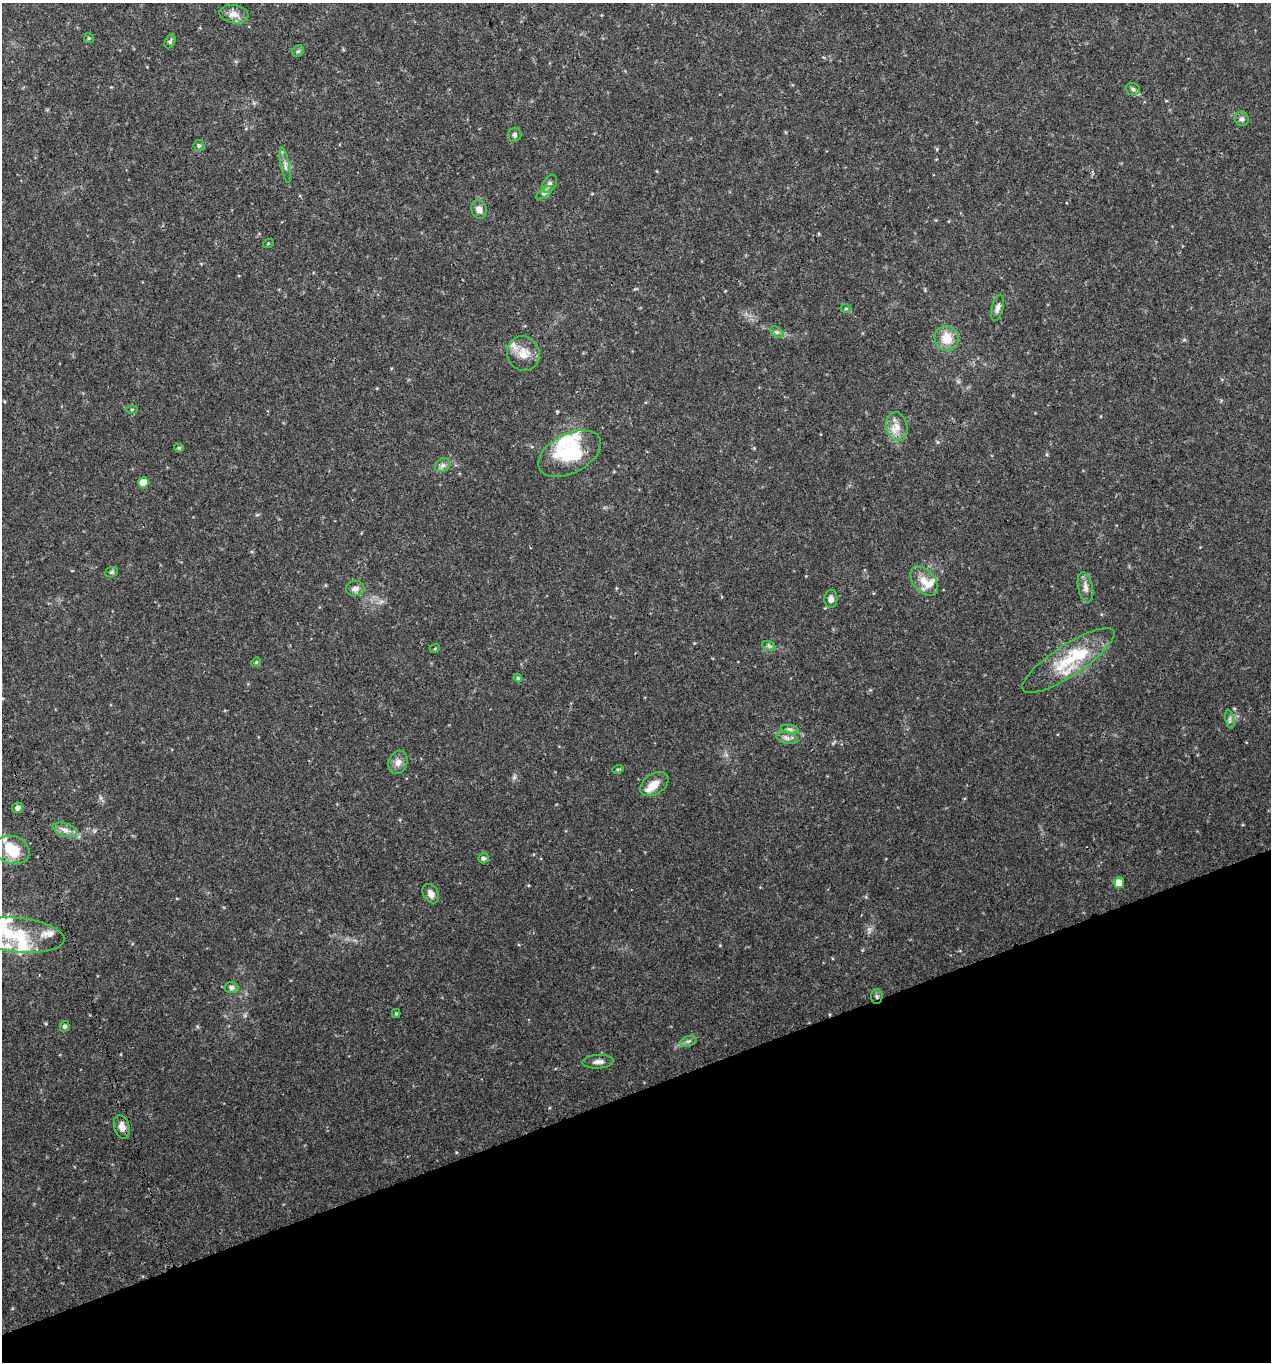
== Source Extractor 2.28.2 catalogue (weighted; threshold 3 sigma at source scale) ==
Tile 14 of 4 x 4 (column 2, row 4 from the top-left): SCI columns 1396-2664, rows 2-1361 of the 5274 x 5444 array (HDU 1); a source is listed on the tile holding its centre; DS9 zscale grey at full resolution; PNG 1273 x 1364 px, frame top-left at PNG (2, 3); each listed source drawn as its Kron ellipse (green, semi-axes under 4 px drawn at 4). Shown black and unused: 20% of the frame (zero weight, under 3 of 4 exposures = <1% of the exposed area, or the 3 px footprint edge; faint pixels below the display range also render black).
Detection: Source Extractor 2.28.2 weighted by HDU 2 'WHT'; one run over the whole footprint, this tile lists its part. Background 0.0305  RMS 0.0038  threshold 0.0171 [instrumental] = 3 sigma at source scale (4.5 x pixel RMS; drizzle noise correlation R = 1.50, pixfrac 1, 0.0396/0.0396 arcsec/px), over >= 5 px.
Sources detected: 67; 13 inside a brighter listed object's ellipse — not listed separately; the other 54 listed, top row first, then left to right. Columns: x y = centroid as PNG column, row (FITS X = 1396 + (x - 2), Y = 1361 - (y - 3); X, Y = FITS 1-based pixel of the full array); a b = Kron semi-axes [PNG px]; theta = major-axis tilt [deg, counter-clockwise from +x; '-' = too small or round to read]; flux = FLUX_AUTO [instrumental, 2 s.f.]
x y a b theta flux
234 14 15 9 -8 3.1
89 38 5 5 - 0.5
170 41 7 5 65 0.71
298 51 6 5 - 0.65
1133 89 7 5 -18 0.96
1242 119 7 7 - 1.1
515 135 7 7 - 0.9
199 146 5 5 - 0.82
285 165 18 4 -78 1.7
549 184 10 6 57 1.3
544 193 9 4 35 1.1
479 210 9 7 -68 2.1
268 244 5 3 - 0.33
846 308 5 3 - 0.36
997 308 13 6 76 1.6
777 332 7 4 -33 0.84
947 338 13 12 - 6.9
523 354 18 16 -67 5.7
132 409 6 4 1 0.44
897 427 15 10 -75 3.9
179 448 5 4 - 0.53
570 454 34 19 27 19
443 465 8 6 35 1.3
143 482 5 5 - 5.9
111 572 7 5 21 0.63
924 581 17 10 -50 4.6
1085 587 15 7 -78 2.1
355 588 9 7 8 1.8
831 599 9 6 88 1.5
769 646 7 4 -19 0.84
435 648 5 3 - 0.35
1068 661 54 15 33 17
256 662 5 4 - 0.38
518 678 4 4 - 0.53
1230 719 10 4 -77 0.82
790 729 9 4 -9 0.95
787 738 11 6 -14 1.4
398 762 12 9 70 2.4
618 769 6 3 18 0.46
654 784 15 10 34 4.1
17 808 6 5 - 1.4
65 830 13 6 -19 2.1
12 850 18 14 -19 10
483 858 5 5 - 0.99
1119 883 5 5 - 6
431 894 10 7 -60 2.5
18 935 46 17 -6 20
232 987 7 5 -5 1.3
877 996 7 5 -87 0.99
396 1013 4 4 - 0.5
64 1026 5 4 - 0.97
688 1041 8 5 19 1
598 1062 16 6 3 1.9
122 1127 12 7 -72 3
Overlapping masked pixels (flux is a lower limit): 2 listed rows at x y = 877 996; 122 1127
Isophote crosses this tile's border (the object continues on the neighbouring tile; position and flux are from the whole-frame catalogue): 1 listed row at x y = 18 935